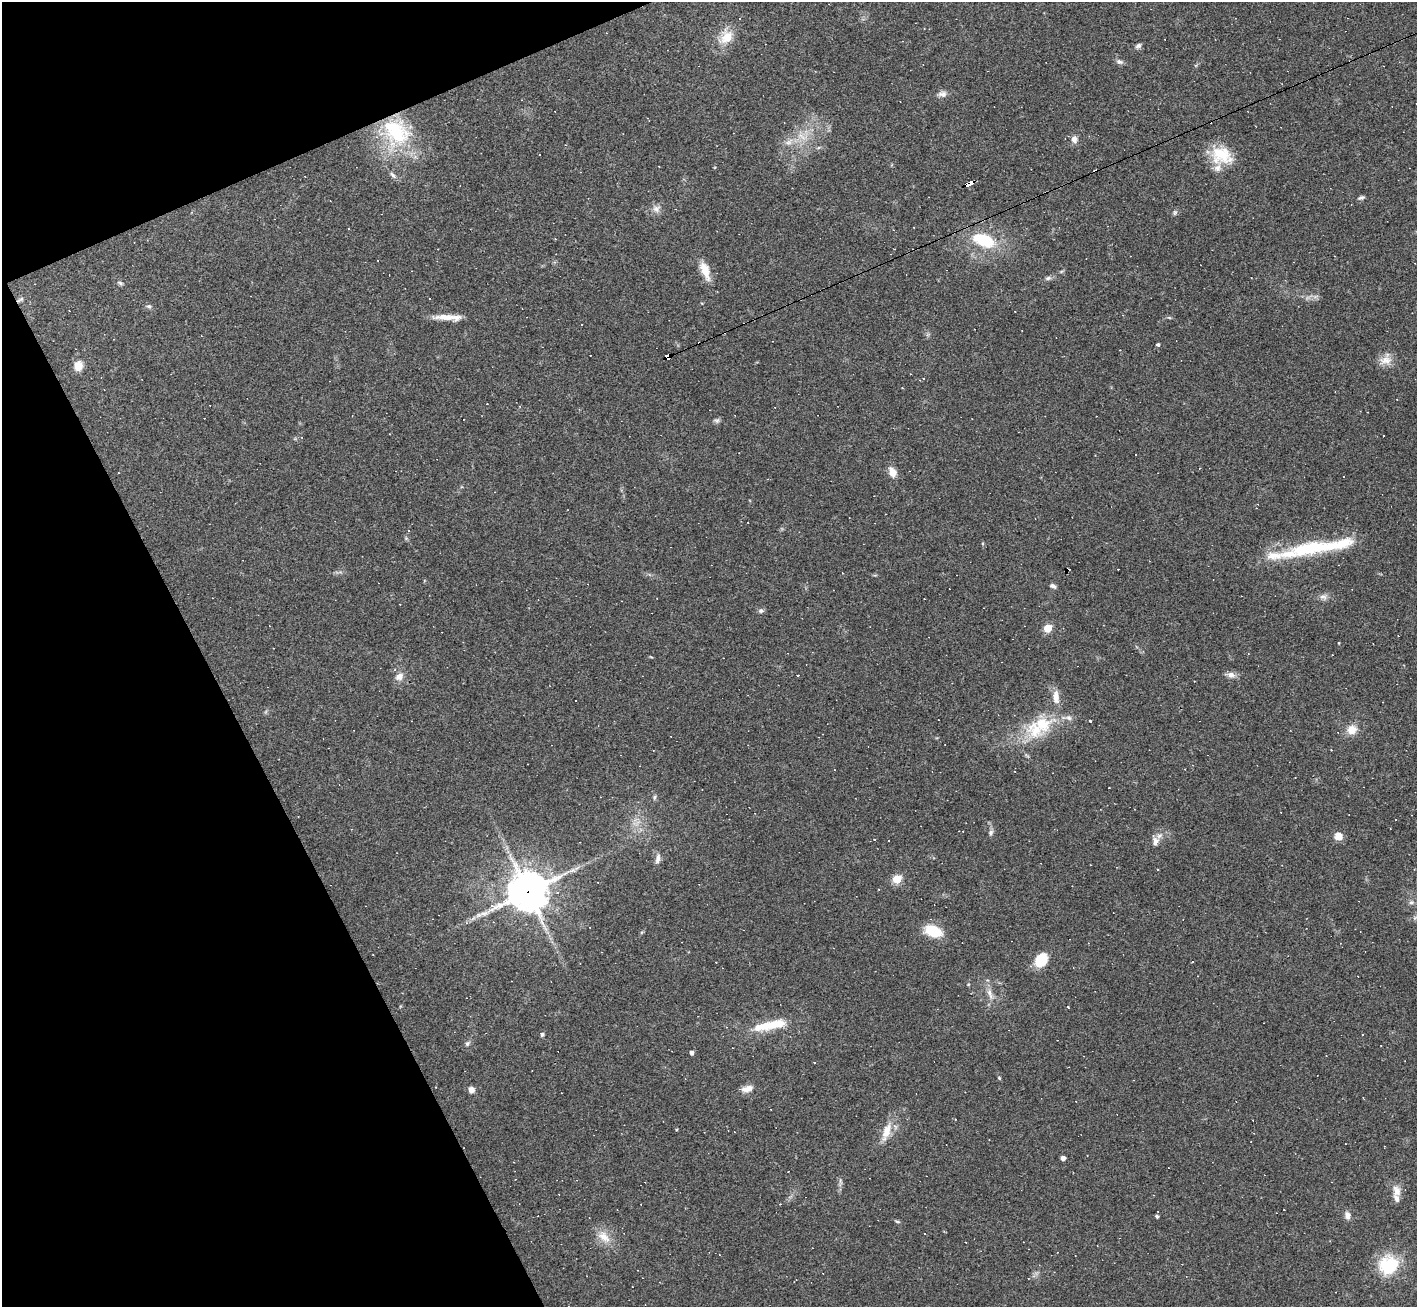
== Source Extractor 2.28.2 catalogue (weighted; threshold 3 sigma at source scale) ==
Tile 5 of 4 x 4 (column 1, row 2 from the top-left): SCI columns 1-1415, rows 2759-4063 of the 5661 x 5650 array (HDU 1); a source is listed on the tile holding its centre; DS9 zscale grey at full resolution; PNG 1419 x 1309 px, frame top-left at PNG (2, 2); no overlay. Shown black and unused: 20% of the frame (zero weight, under 3 of 4 exposures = <1% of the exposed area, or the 3 px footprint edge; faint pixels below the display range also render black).
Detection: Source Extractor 2.28.2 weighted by HDU 2 'WHT'; one run over the whole footprint, this tile lists its part. Background 0.0685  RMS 0.0052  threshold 0.0234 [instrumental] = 3 sigma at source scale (4.5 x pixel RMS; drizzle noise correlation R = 1.50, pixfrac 1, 0.05/0.05 arcsec/px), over >= 5 px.
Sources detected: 116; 23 cosmic-ray / hot-pixel residue — not listed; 8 inside a brighter listed object's ellipse — not listed separately; the other 85 listed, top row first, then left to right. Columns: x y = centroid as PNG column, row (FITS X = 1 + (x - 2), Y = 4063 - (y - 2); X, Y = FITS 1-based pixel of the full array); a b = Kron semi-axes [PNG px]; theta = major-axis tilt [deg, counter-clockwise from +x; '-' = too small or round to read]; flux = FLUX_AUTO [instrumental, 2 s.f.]
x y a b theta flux
726 37 20 16 60 9.7
1138 46 8 6 34 1.3
1119 62 10 6 -14 1.5
942 94 12 8 5 2.5
395 131 40 30 -59 49
802 136 16 6 -39 4.3
1074 139 9 7 89 2.8
789 142 13 7 43 3.4
1221 155 27 21 -16 17
393 175 12 5 -45 1.8
969 183 8 4 25 42
1361 197 8 5 16 1.2
656 209 11 9 28 3
1175 213 7 5 69 0.96
984 240 27 15 -21 24
705 270 24 9 -69 8.1
1048 278 8 5 11 1.4
120 283 8 4 -25 1.1
1315 297 7 4 19 1.3
20 300 11 4 29 1.2
149 306 7 6 - 1.2
449 317 36 6 -2 7.3
1169 317 6 4 -20 0.63
1158 344 4 4 - 0.89
667 356 6 4 28 170
1386 360 17 14 32 5.4
78 366 8 7 - 8.2
923 379 3 3 - 1.4
902 388 2 2 - 0.31
717 420 8 6 34 1.3
1135 455 3 3 - 1
1200 468 4 2 - 0.33
892 472 10 7 -65 5.6
409 531 4 3 - 0.5
1319 547 93 14 8 44
1053 586 8 5 -24 1.5
1323 597 10 8 -17 2.3
761 611 7 6 - 1.3
1048 628 5 5 - 18
1339 643 4 2 - 0.38
798 675 3 2 - 0.62
1231 675 12 8 -10 2.7
399 677 12 9 34 3.7
1056 697 18 9 -86 5.4
1090 721 3 3 - 1.5
1042 723 34 25 3 23
1352 730 10 10 - 6.5
1295 777 3 2 - 0.29
1109 788 3 2 - 0.29
654 797 7 5 82 0.94
991 833 8 6 78 1.5
1338 836 7 7 - 6
874 839 3 3 - 0.41
1155 841 13 8 83 3.3
658 859 14 6 81 2.5
1157 870 3 2 - 0.5
897 879 5 5 - 23
528 892 14 12 28 1400
1411 902 7 5 20 1.3
933 931 16 10 -20 19
1041 960 14 10 54 15
1192 961 3 2 - 0.45
990 994 18 6 -70 4
1068 1007 3 3 - 0.78
773 1024 30 13 18 13
542 1034 5 5 - 0.93
1363 1034 3 2 - 0.64
467 1044 8 5 50 1.3
691 1053 4 4 - 1.9
1326 1056 3 2 - 0.28
999 1078 6 4 -46 0.58
747 1089 16 8 13 3.9
471 1090 6 6 - 3
955 1119 3 2 - 0.91
887 1131 23 10 72 8.3
1063 1158 4 4 - 2.2
1396 1191 17 10 -80 4.7
780 1204 2 2 - 0.33
1284 1210 3 2 - 0.47
1347 1215 9 7 -76 2.8
1157 1216 4 4 - 0.97
897 1221 7 3 -19 0.72
604 1237 21 12 -43 7.4
966 1242 2 2 - 0.4
1389 1265 19 17 25 31
Overlapping masked pixels (flux is a lower limit): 4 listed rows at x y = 969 183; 20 300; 667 356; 528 892